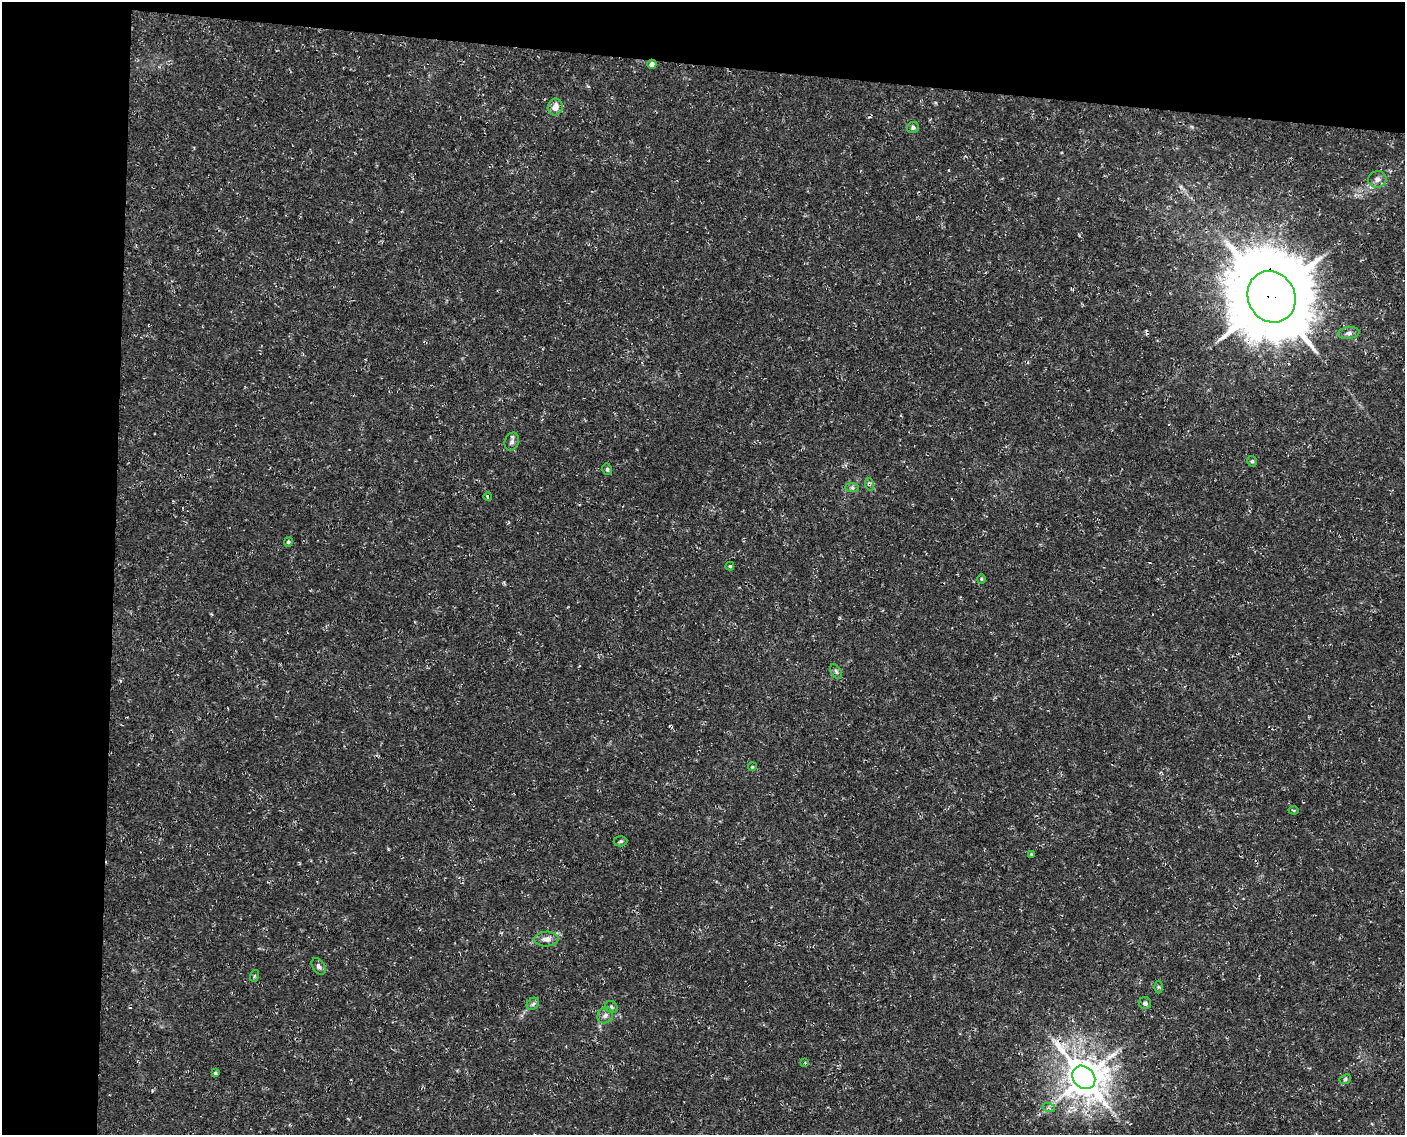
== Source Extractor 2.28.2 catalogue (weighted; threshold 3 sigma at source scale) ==
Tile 1 of 3 x 4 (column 1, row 1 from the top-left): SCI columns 404-1806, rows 3403-4535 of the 4897 x 4553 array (HDU 1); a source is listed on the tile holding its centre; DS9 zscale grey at full resolution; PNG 1407 x 1137 px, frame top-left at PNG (2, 2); each listed source drawn as its Kron ellipse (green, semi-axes under 4 px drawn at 4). Shown black and unused: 14% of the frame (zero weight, under 3 of 4 exposures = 5% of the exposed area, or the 3 px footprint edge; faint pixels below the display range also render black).
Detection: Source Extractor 2.28.2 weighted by HDU 2 'WHT'; one run over the whole footprint, this tile lists its part. Background 0.00483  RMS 0.0017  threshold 0.00758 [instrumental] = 3 sigma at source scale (4.5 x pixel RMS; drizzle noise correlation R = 1.50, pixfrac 1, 0.0396/0.0396 arcsec/px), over >= 5 px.
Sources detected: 35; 2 cosmic-ray / hot-pixel residue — neither listed nor drawn; the other 33 listed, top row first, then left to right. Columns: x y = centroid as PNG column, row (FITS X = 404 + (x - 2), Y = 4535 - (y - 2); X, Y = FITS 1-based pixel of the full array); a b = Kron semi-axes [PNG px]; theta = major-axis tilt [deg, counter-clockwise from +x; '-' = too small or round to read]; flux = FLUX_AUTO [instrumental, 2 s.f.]
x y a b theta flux
652 64 4 4 - 0.92
555 107 8 7 - 1.5
913 127 6 5 - 0.43
1377 179 9 8 - 0.76
1271 297 26 23 -62 2000
1349 333 11 6 6 0.59
512 442 9 7 68 0.55
1252 461 5 4 - 0.29
607 469 6 4 -77 0.28
869 484 6 4 -72 0.29
852 488 7 4 0 0.32
488 497 4 3 - 1
288 542 5 4 - 0.31
730 566 4 3 - 0.23
981 579 4 4 - 0.19
836 672 8 5 -62 0.35
752 767 4 3 - 0.16
1294 810 5 2 - 0.19
620 841 7 5 4 0.29
1031 854 4 4 - 0.13
546 939 12 7 2 1.1
319 966 9 6 -57 0.52
254 976 6 3 71 0.19
1158 987 6 4 -89 0.23
1145 1003 6 6 - 0.47
533 1004 7 5 45 0.37
611 1007 6 5 - 0.38
605 1015 8 7 - 0.69
805 1063 4 4 - 0.15
215 1073 4 4 - 0.22
1084 1077 13 10 -48 460
1345 1079 6 4 26 0.29
1049 1108 6 4 -18 0.3
Overlapping masked pixels (flux is a lower limit): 4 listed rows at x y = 652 64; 1271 297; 869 484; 1084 1077